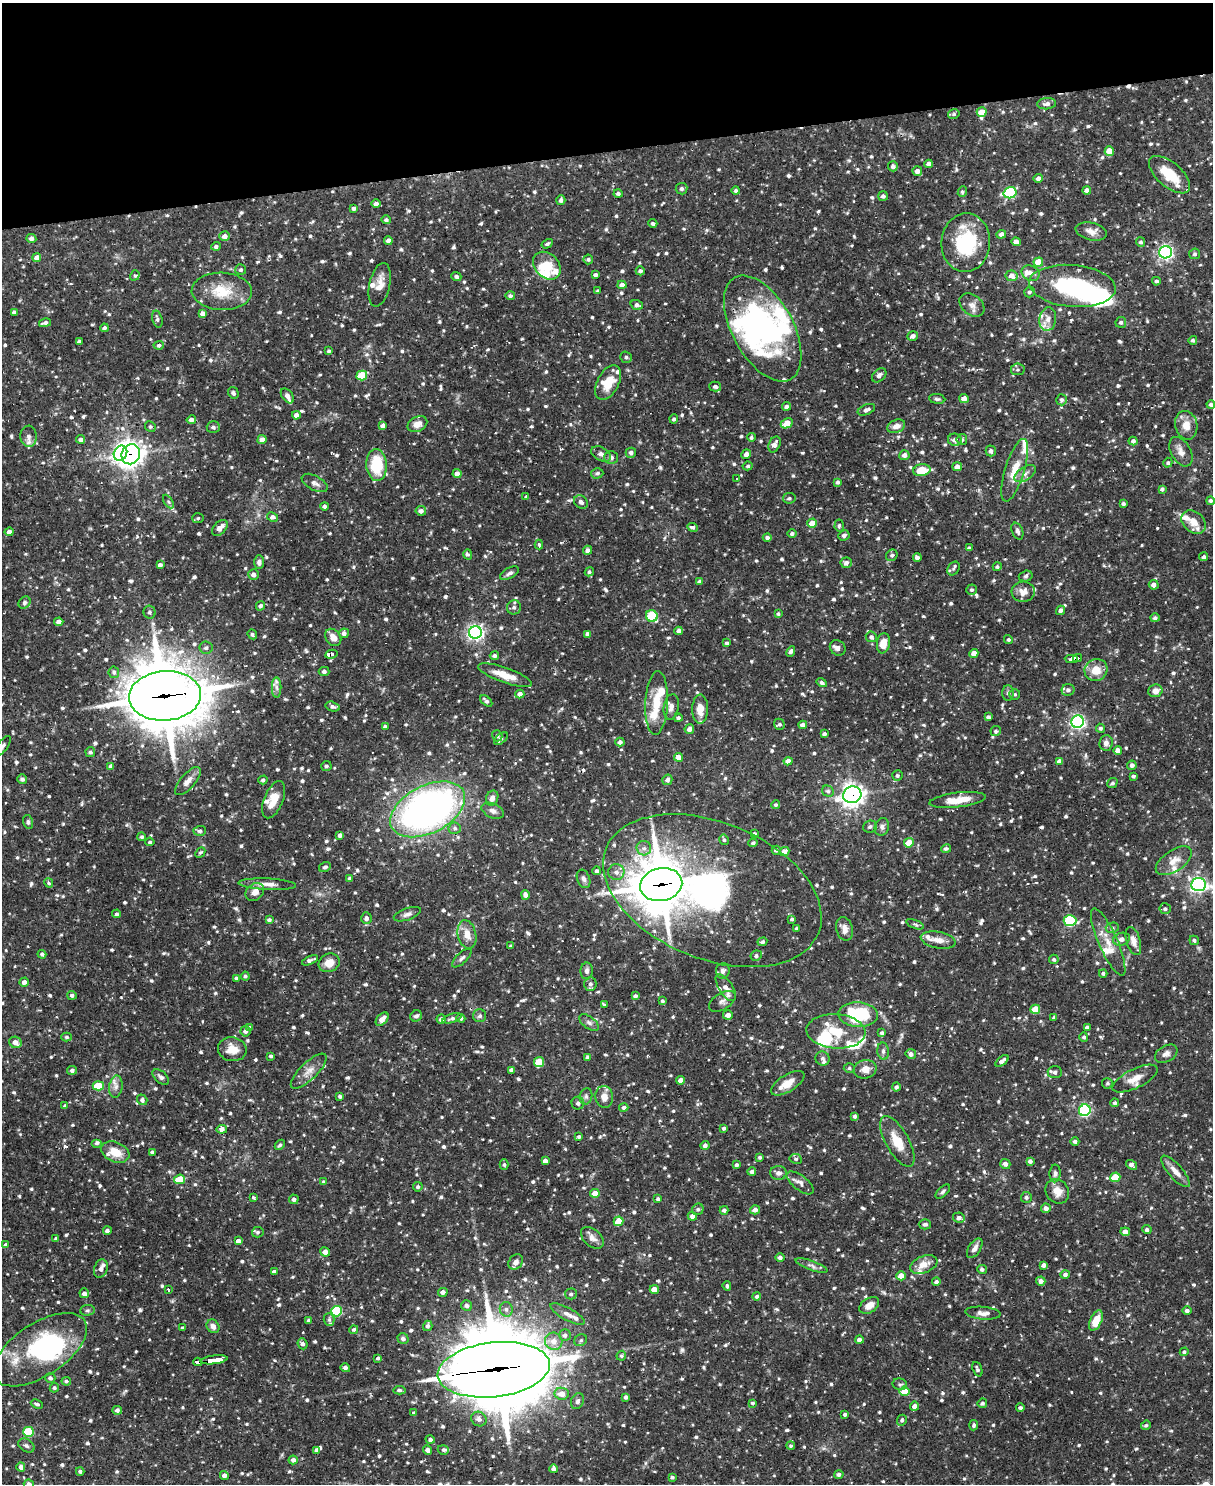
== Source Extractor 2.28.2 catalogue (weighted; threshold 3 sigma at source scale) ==
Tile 3 of 4 x 3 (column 3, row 1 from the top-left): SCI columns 2424-3634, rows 3211-4692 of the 4846 x 4826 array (HDU 1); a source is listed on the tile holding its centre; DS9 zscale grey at full resolution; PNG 1215 x 1486 px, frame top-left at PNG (2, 3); each listed source drawn as its Kron ellipse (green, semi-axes under 4 px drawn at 4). Shown black and unused: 10% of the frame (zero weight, under 2 of 3 exposures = <1% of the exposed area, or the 3 px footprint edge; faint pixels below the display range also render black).
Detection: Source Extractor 2.28.2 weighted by HDU 2 'WHT'; one run over the whole footprint, this tile lists its part. Background 0.091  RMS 0.0031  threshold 0.0137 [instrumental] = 3 sigma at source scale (4.5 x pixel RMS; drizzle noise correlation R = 1.50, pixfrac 1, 0.05/0.05 arcsec/px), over >= 5 px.
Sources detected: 1228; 9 inside a brighter object's white glare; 6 cosmic-ray / hot-pixel residue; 1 long thin detection or spike segment (spike, bleed or trail) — neither listed nor drawn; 47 inside a brighter listed object's ellipse — not listed separately; of the other 1165, all 500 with FLUX_AUTO >= 0.568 (the completeness limit of this list) listed and drawn (665 fainter detections not listed), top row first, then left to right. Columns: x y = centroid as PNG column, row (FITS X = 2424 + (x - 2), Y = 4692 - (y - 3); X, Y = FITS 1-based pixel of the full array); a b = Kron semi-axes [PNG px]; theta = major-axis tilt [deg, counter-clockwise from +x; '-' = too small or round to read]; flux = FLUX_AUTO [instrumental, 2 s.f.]
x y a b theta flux
1047 104 9 5 6 1.4
982 112 5 4 - 4.8
954 114 6 4 15 0.68
1109 151 5 4 - 4.4
929 164 4 4 - 1.9
893 166 5 5 - 0.99
917 171 5 5 - 1.6
1169 175 25 12 -41 9.1
1038 178 5 4 - 1.2
681 189 6 6 - 0.84
1087 190 4 4 - 1.2
736 191 4 4 - 0.76
962 192 5 4 - 0.6
1010 193 6 5 - 34
618 194 4 4 - 0.67
883 196 5 5 - 0.95
561 200 5 4 - 0.96
376 204 5 4 - 1.4
354 209 4 4 - 0.88
386 220 5 4 - 0.67
653 223 4 3 - 0.66
1091 231 16 8 -14 2.2
1001 234 5 4 - 1.6
225 236 5 4 - 1.7
31 238 5 4 - 1.1
388 241 4 4 - 1.5
1016 242 4 4 - 2.4
1141 242 5 4 - 0.67
966 243 29 24 86 22
547 244 6 4 31 0.67
216 246 4 4 - 0.78
1166 252 6 6 - 81
1195 254 5 5 - 0.68
37 257 4 4 - 2.3
588 259 5 4 - 0.63
1038 262 5 4 - 5.4
547 266 15 12 -45 5.7
241 270 5 5 - 0.68
640 271 4 4 - 0.94
1031 273 9 7 -25 1.5
135 275 5 4 - 0.62
595 275 4 3 - 0.81
456 276 5 4 - 0.92
1012 276 6 5 - 1.9
1156 281 4 4 - 0.69
380 285 22 10 77 3.6
622 285 4 4 - 1.6
1072 286 43 21 -5 25
222 291 30 18 -2 9.2
598 291 3 3 - 0.68
1029 292 5 5 - 0.77
510 296 5 4 - 0.74
637 305 6 5 - 0.87
972 305 14 10 -40 2.1
14 312 4 3 - 0.95
203 313 4 4 - 1.5
157 319 9 5 -76 0.94
1048 319 12 8 82 2.1
1121 322 5 5 - 0.72
45 323 6 4 14 1.1
104 328 4 4 - 0.69
763 328 58 30 -61 53
913 336 5 4 - 1.2
1193 340 4 4 - 0.66
79 341 4 3 - 0.81
159 345 5 4 - 0.8
329 351 4 4 - 0.63
626 357 6 5 - 0.75
1018 369 7 6 - 0.74
362 375 5 5 - 13
879 375 8 5 43 1
608 383 18 10 61 6.3
715 387 6 5 - 0.76
233 393 6 5 - 0.65
287 396 8 5 -53 1.2
964 398 5 4 - 1.8
937 399 8 5 -7 0.63
1061 400 5 5 - 0.63
1211 404 4 4 - 0.88
786 406 4 4 - 0.92
866 410 9 5 23 1.1
296 415 4 4 - 1.5
674 419 4 4 - 0.7
191 420 5 4 - 1.7
787 423 6 4 28 5
417 424 10 7 26 2.4
383 425 4 4 - 1
1186 425 14 11 -77 3.7
150 426 5 5 - 0.59
896 426 9 6 21 2.1
213 427 6 6 - 0.94
28 436 10 8 -88 1.5
751 437 4 4 - 0.66
81 439 4 4 - 0.87
262 440 4 4 - 2.1
955 440 7 6 - 1.5
962 440 5 5 - 0.73
1133 441 4 4 - 1
774 444 8 5 64 1.7
991 451 5 5 - 1
1181 452 16 9 -60 2.5
120 453 8 6 60 69
631 453 5 5 - 1
131 454 10 9 - 210
601 454 11 6 -27 1.4
746 454 5 4 - 0.97
904 455 5 5 - 1.3
611 457 7 6 - 1.2
1168 463 5 4 - 0.65
376 465 16 10 -86 12
748 466 5 4 - 0.59
957 467 5 4 - 1.8
922 470 9 6 10 5.7
1015 470 33 9 73 6.1
597 473 6 5 - 0.8
457 474 4 4 - 1.7
1025 474 12 6 33 1.5
737 478 3 3 - 15
837 482 4 3 - 0.86
315 483 14 7 -28 1.5
1162 489 4 3 - 0.77
526 497 3 3 - 0.72
789 498 6 5 - 0.57
168 501 7 4 -58 0.66
1210 501 4 4 - 0.71
581 502 7 6 - 1.2
1123 504 4 3 - 0.7
325 506 4 4 - 0.73
421 511 5 5 - 1.3
273 517 6 4 -27 1.4
198 518 6 5 - 0.57
1194 522 13 10 -41 3.6
812 523 5 4 - 3.7
839 525 6 4 86 0.58
692 527 5 4 - 0.78
220 528 9 6 46 1.5
1017 531 9 5 -68 1
9 532 4 4 - 1.5
792 533 4 4 - 0.79
844 535 6 5 - 0.93
767 537 4 4 - 0.95
539 545 5 3 - 0.67
969 548 4 3 - 0.72
587 550 4 4 - 1.3
468 554 5 4 - 0.68
892 555 6 5 - 0.68
1204 557 5 4 - 0.7
917 558 4 4 - 1.3
259 562 7 5 89 1.2
846 563 5 5 - 1.2
160 565 4 3 - 0.84
997 567 4 4 - 0.61
953 569 7 5 55 0.76
589 572 5 4 - 0.58
509 573 10 5 30 1.1
253 575 5 5 - 1.2
1026 576 7 5 17 0.69
700 581 4 4 - 0.84
1154 585 5 4 - 1.6
972 590 5 5 - 0.65
1023 592 11 10 - 2.3
24 603 7 5 47 0.68
260 606 5 4 - 0.85
514 607 7 7 - 1.1
1061 610 5 4 - 0.88
150 612 6 6 - 0.79
778 614 3 3 - 0.59
652 616 6 5 - 21
1155 618 5 4 - 0.78
59 622 4 4 - 1.5
679 631 4 4 - 1.5
475 632 6 6 - 110
344 633 5 5 - 1.4
252 634 5 4 - 0.61
587 634 4 4 - 0.98
333 637 9 7 -52 2.5
871 637 5 5 - 0.81
1008 640 4 4 - 0.62
727 643 4 3 - 0.79
883 643 10 6 82 3.6
206 648 7 6 - 0.84
838 648 8 7 - 1.2
791 651 5 4 - 0.7
974 653 5 4 - 2
331 654 6 3 12 31
494 656 4 4 - 0.91
1078 658 4 3 - 24
1071 659 7 3 -3 29
1096 670 11 11 - 4.9
324 671 5 4 - 0.88
114 672 6 5 - 0.84
505 675 28 7 -19 4.9
822 683 5 4 - 0.8
277 687 10 4 -89 1.2
1068 690 6 6 - 1.1
1155 691 7 6 - 2.2
1008 693 8 5 -90 0.78
520 694 4 4 - 1.7
1015 694 5 5 - 0.63
165 696 36 24 4 1900
486 701 7 4 -43 0.92
657 703 32 11 87 7.3
333 707 7 4 -15 0.95
671 707 13 7 79 1.8
700 709 14 8 89 4.1
988 717 4 3 - 0.84
678 718 4 4 - 0.72
1078 722 6 6 - 85
779 724 5 5 - 0.61
803 725 4 4 - 1.6
385 726 4 3 - 0.58
1101 728 4 4 - 0.68
689 729 5 4 - 1.4
996 731 5 5 - 0.73
824 734 4 3 - 0.77
497 736 6 5 - 0.66
501 739 8 4 41 0.92
620 742 4 4 - 1.1
1106 743 8 7 - 1.5
2 746 12 5 54 0.99
1118 750 4 4 - 1.8
90 752 5 5 - 0.68
678 757 4 4 - 2.3
788 761 4 4 - 2
1059 761 4 4 - 1.2
1132 765 5 4 - 1.2
111 766 4 4 - 1.6
326 766 5 5 - 0.71
897 775 5 5 - 0.72
1133 776 3 3 - 0.57
22 779 5 4 - 0.93
263 780 4 4 - 0.76
667 780 5 5 - 1
188 781 17 7 49 2.2
1112 783 5 4 - 0.79
828 791 6 5 - 0.69
852 795 9 8 - 190
492 798 8 6 67 1.7
274 800 20 9 68 5
958 800 28 7 7 5.6
776 805 4 4 - 0.6
428 809 40 23 27 150
493 811 12 7 -24 1.4
28 822 7 5 -73 0.63
870 827 7 6 - 0.89
882 827 9 7 72 1.1
455 828 6 5 - 0.78
200 831 6 5 - 0.74
754 834 4 3 - 0.77
340 835 4 3 - 1
142 837 4 4 - 0.63
724 840 5 4 - 0.59
150 842 4 4 - 0.58
753 843 5 3 - 0.61
909 843 5 4 - 5.4
644 848 7 7 - 1.3
946 849 5 4 - 0.7
776 850 4 4 - 0.81
784 851 5 4 - 2.2
200 852 6 4 46 0.59
1174 861 20 10 34 3.5
325 867 6 5 - 0.79
597 871 4 4 - 0.77
616 872 8 8 - 1.6
350 878 4 3 - 0.98
584 879 9 6 -69 1.1
49 883 5 4 - 0.69
267 884 29 5 -3 2.7
661 885 21 16 11 1100
1199 885 7 6 - 99
712 891 114 68 -22 130
255 892 10 8 41 2.1
525 895 5 4 - 1.4
1165 909 5 5 - 0.76
117 914 4 4 - 0.58
407 914 14 6 19 1.2
366 918 6 5 - 1.1
792 919 4 3 - 0.57
269 920 4 4 - 0.72
1070 921 6 5 - 29
915 924 9 3 -21 0.59
796 928 3 3 - 0.63
1112 928 6 5 - 0.72
844 929 12 8 -76 2.1
467 934 14 9 -78 3.4
1121 939 8 6 18 1.6
938 940 18 8 -11 2.7
1194 940 5 4 - 0.69
1133 941 14 7 -73 2.3
762 942 5 4 - 0.64
1108 942 36 9 -66 5.2
511 946 4 4 - 0.58
42 954 4 4 - 0.74
756 956 6 5 - 0.68
462 958 12 5 43 0.98
1054 959 4 4 - 0.65
310 960 9 4 22 0.96
329 963 11 9 24 3.6
587 971 8 6 88 0.99
723 971 8 7 - 1.1
1103 973 4 4 - 0.62
245 976 4 4 - 0.59
236 978 4 4 - 0.69
24 982 4 4 - 1.3
590 984 7 6 - 0.95
726 988 15 7 -57 2.3
72 995 5 4 - 0.85
635 996 4 4 - 0.83
662 1001 4 3 - 0.61
722 1001 14 8 32 1.7
604 1004 3 3 - 0.83
1035 1009 5 4 - 6.7
728 1015 5 4 - 1.8
858 1015 19 12 -2 21
416 1016 6 5 - 0.97
480 1016 6 6 - 0.82
452 1018 10 4 18 0.91
461 1018 4 4 - 0.8
1054 1018 4 4 - 0.76
382 1019 8 5 47 2
441 1019 4 4 - 1.3
589 1023 11 6 -37 1.1
249 1027 4 4 - 0.66
1087 1027 4 3 - 0.64
245 1031 5 5 - 1.1
836 1031 29 17 -4 10
882 1033 4 3 - 0.83
67 1037 5 4 - 0.57
1084 1037 5 4 - 0.7
15 1042 6 5 - 2.2
232 1049 14 12 -10 4.3
883 1051 8 5 -82 0.91
911 1054 5 4 - 1.3
1166 1054 12 8 30 1.5
271 1056 3 3 - 0.65
588 1058 4 4 - 1.1
822 1059 7 7 - 0.87
1002 1061 7 4 39 1.2
539 1062 5 5 - 9.3
849 1068 5 5 - 0.59
865 1069 11 9 14 2.8
72 1070 5 4 - 0.97
511 1070 4 4 - 1.1
309 1071 23 8 44 2.9
1055 1072 7 6 - 1.1
161 1077 10 5 -40 1.1
1135 1079 25 9 26 3.8
681 1080 4 4 - 1.7
788 1083 19 8 32 3.9
1107 1083 5 5 - 0.61
98 1086 5 4 - 10
116 1087 11 6 81 1.5
896 1087 4 4 - 0.9
340 1096 4 3 - 0.76
586 1096 8 6 76 0.93
604 1097 11 9 -82 2.5
142 1100 5 5 - 0.86
578 1103 6 6 - 1.1
1115 1103 4 4 - 0.71
65 1106 4 3 - 0.67
624 1107 4 4 - 0.84
1085 1110 6 5 - 41
855 1116 4 4 - 0.71
724 1128 3 3 - 0.67
222 1129 5 4 - 1.7
579 1137 4 4 - 0.63
897 1141 28 11 -61 6.1
1075 1141 4 4 - 0.76
97 1143 5 4 - 0.7
280 1145 6 4 47 0.6
705 1145 4 4 - 1
115 1152 15 9 -22 5.1
152 1152 4 4 - 0.73
760 1157 4 4 - 0.57
796 1159 6 5 - 0.7
545 1161 4 4 - 1.5
1030 1161 4 4 - 1.1
504 1164 5 4 - 0.6
1005 1164 5 5 - 1.2
736 1165 4 4 - 0.8
1132 1165 6 4 -35 1.4
1175 1171 20 7 -49 2.6
752 1172 4 4 - 0.84
778 1173 8 7 - 1.2
1055 1173 9 5 87 0.97
1115 1177 5 4 - 7.8
180 1179 5 4 - 5.8
324 1182 4 3 - 0.62
800 1183 16 7 -38 1.6
418 1187 5 4 - 0.72
1057 1191 13 11 -50 3.5
943 1192 9 4 42 0.68
595 1193 4 4 - 4.5
253 1197 4 3 - 0.65
1026 1197 5 5 - 0.77
294 1199 5 4 - 1
658 1199 3 3 - 0.68
1046 1208 5 4 - 1.3
698 1209 6 5 - 0.68
724 1210 4 4 - 0.88
755 1210 5 4 - 1.4
692 1216 4 4 - 1.4
959 1218 6 5 - 1.2
619 1221 5 5 - 5.2
925 1224 6 5 - 0.76
1147 1230 4 4 - 0.76
107 1231 4 4 - 0.93
258 1232 6 5 - 0.57
1125 1232 4 4 - 2.4
592 1238 13 8 -43 2
56 1239 3 3 - 0.62
238 1241 4 4 - 1.3
6 1245 4 4 - 0.69
975 1248 11 6 57 1.6
325 1252 5 4 - 2
780 1257 5 4 - 0.98
516 1262 8 6 50 1.4
924 1265 14 8 22 3.2
1043 1265 4 4 - 1.2
812 1266 17 5 -20 1.2
101 1269 9 6 71 1.5
982 1269 5 4 - 0.78
274 1272 4 3 - 0.9
1065 1275 5 4 - 0.84
901 1276 4 4 - 3.3
1041 1281 4 4 - 1.4
936 1282 4 4 - 0.97
727 1286 5 3 - 0.64
654 1289 4 4 - 2.9
169 1290 3 3 - 4.5
443 1292 5 4 - 1.5
84 1293 5 4 - 1.2
571 1294 6 5 - 0.73
757 1296 4 4 - 0.83
869 1305 11 7 33 2.8
467 1306 5 5 - 1
506 1309 7 6 - 1.1
87 1310 7 5 3 0.62
336 1311 5 5 - 27
1187 1311 5 4 - 0.96
983 1313 17 6 -5 1.8
567 1314 19 6 -28 1.9
309 1320 3 3 - 0.73
329 1320 6 5 - 0.7
1096 1321 11 5 64 5.6
213 1326 7 6 - 1.9
428 1326 5 4 - 0.89
183 1328 3 3 - 0.58
354 1330 4 4 - 0.64
565 1335 6 6 - 1
403 1339 6 5 - 0.99
581 1340 7 5 32 0.69
859 1340 4 4 - 1.3
554 1341 9 8 - 2.8
302 1344 5 5 - 0.96
40 1350 53 26 33 40
1184 1352 4 4 - 0.68
621 1356 5 4 - 0.61
378 1358 3 3 - 0.63
214 1360 13 4 6 110
198 1362 4 3 - 25
345 1368 5 4 - 0.78
977 1369 8 4 -70 0.81
494 1370 56 27 7 3700
50 1378 5 5 - 0.88
66 1381 5 4 - 0.6
900 1384 7 5 -12 0.72
54 1388 5 4 - 0.58
399 1390 6 4 4 0.63
904 1391 5 5 - 6.8
562 1394 7 6 - 3.3
626 1397 4 3 - 0.7
577 1401 8 6 66 0.97
753 1403 4 3 - 0.57
982 1403 5 4 - 0.64
37 1404 6 3 -26 0.67
914 1406 5 4 - 1.7
1020 1408 4 4 - 0.75
117 1410 4 4 - 1.1
414 1413 3 3 - 0.66
845 1414 3 3 - 0.7
479 1419 8 7 - 1.3
902 1420 5 5 - 0.66
974 1425 5 4 - 0.72
1146 1425 5 4 - 0.58
28 1432 5 5 - 17
430 1440 5 4 - 0.82
26 1445 9 6 -31 0.83
791 1446 4 4 - 0.59
317 1450 4 4 - 1.1
428 1450 5 4 - 1.6
443 1450 5 5 - 0.75
293 1460 4 4 - 1.2
21 1467 4 4 - 1.4
554 1469 4 4 - 1.1
80 1471 4 4 - 0.68
839 1474 5 4 - 0.97
224 1475 4 4 - 1.4
672 1477 4 3 - 0.65
29 1484 5 5 - 1.3
Overlapping masked pixels (flux is a lower limit): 11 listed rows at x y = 131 454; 331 654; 1078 658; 1071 659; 165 696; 852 795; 661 885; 712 891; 214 1360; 198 1362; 494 1370
Isophote crosses this tile's border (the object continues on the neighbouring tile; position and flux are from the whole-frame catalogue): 4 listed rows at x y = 1211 404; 2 746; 1199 885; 29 1484